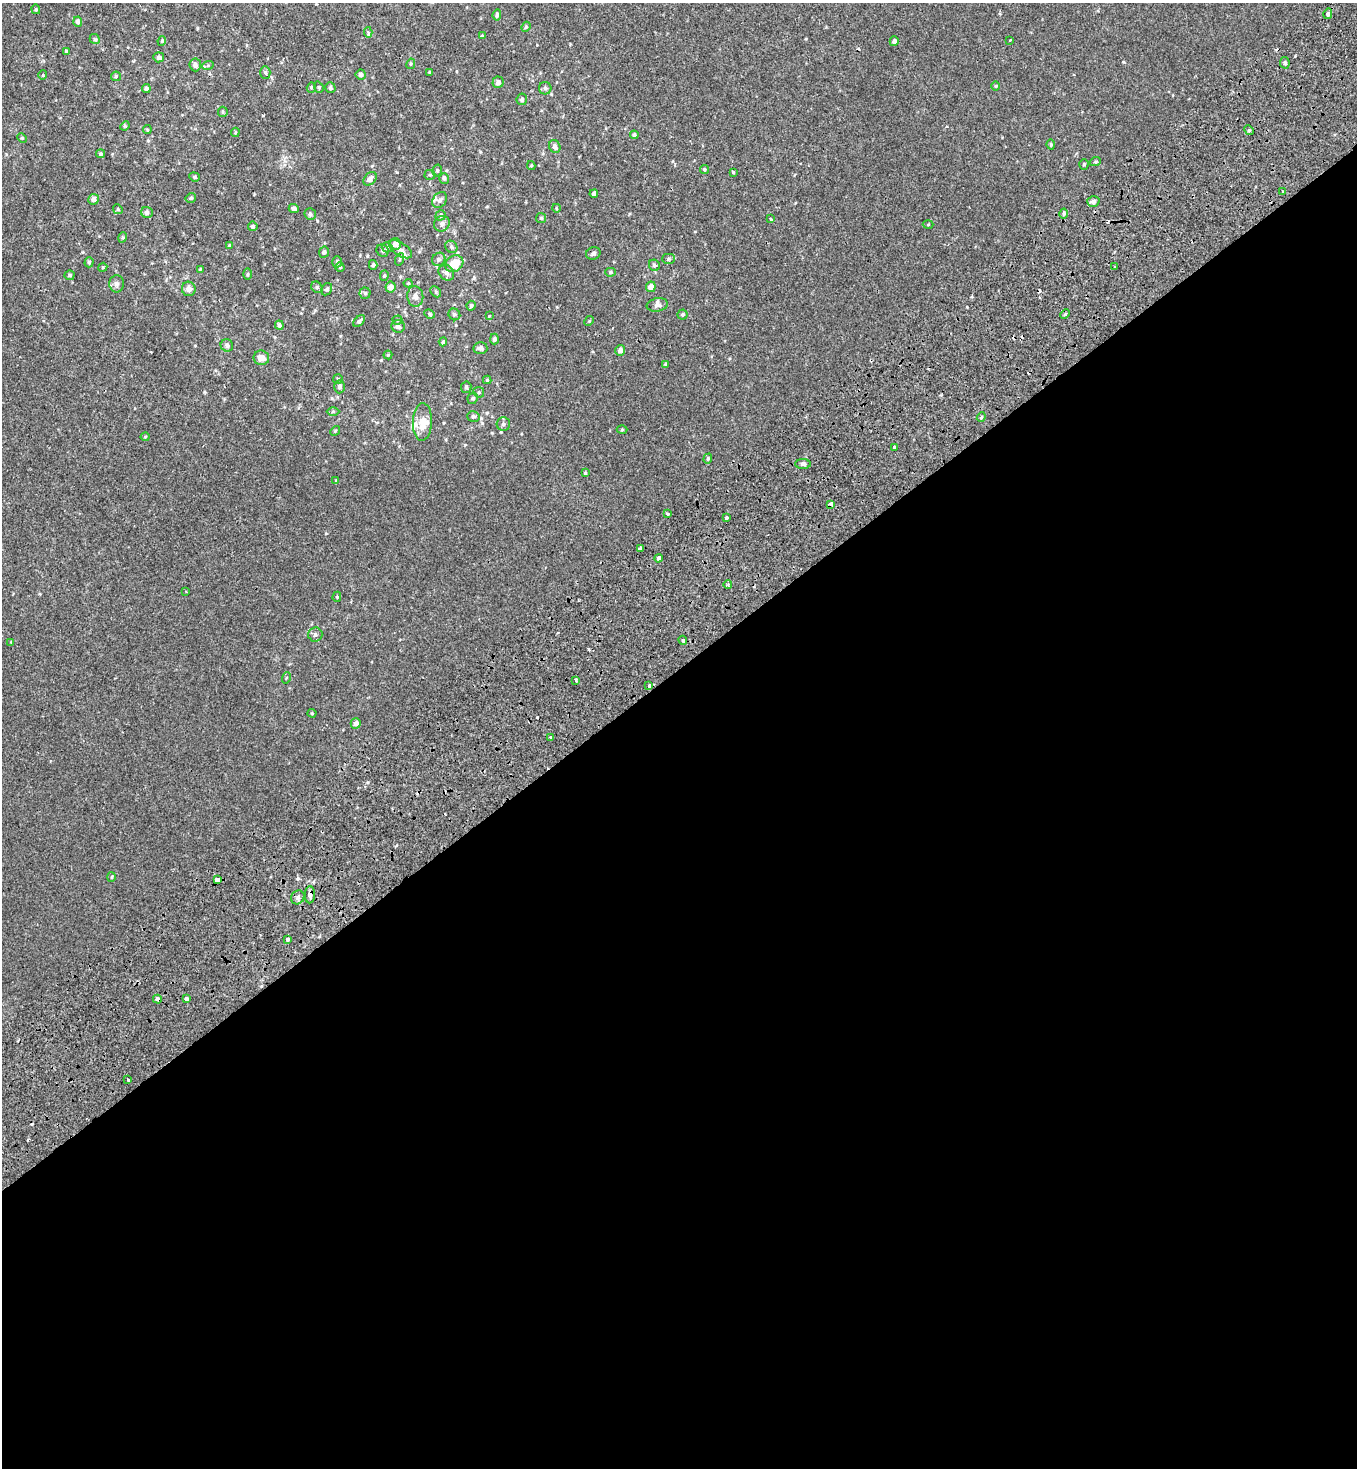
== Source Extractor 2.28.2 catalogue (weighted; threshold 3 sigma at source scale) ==
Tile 15 of 4 x 4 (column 3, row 4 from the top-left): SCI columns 3075-4429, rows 246-1711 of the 6216 x 6288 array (HDU 1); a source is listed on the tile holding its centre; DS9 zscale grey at full resolution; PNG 1359 x 1470 px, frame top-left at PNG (2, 3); each listed source drawn as its Kron ellipse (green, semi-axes under 4 px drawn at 4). Shown black and unused: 55% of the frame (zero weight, under 2 of 3 exposures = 11% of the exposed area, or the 3 px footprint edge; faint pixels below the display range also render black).
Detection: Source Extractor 2.28.2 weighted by HDU 2 'WHT'; one run over the whole footprint, this tile lists its part. Background 2.39e-04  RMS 0.0033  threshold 0.015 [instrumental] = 3 sigma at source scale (4.5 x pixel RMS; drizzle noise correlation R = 1.50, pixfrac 1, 0.0396/0.0396 arcsec/px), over >= 5 px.
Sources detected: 184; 10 cosmic-ray / hot-pixel residue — neither listed nor drawn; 6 inside a brighter listed object's ellipse — not listed separately; the other 168 listed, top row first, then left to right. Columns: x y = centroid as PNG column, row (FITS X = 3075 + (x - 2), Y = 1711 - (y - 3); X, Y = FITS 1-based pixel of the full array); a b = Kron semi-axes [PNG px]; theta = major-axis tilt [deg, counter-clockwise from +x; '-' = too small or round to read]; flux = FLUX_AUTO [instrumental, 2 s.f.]
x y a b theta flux
36 9 5 4 - 0.36
1328 14 5 4 - 0.87
497 15 5 4 - 0.77
78 22 5 4 - 0.99
526 27 5 4 - 0.45
368 32 5 4 - 0.6
482 36 4 3 - 0.26
95 39 5 4 - 0.5
1010 40 4 3 - 0.72
162 41 5 4 - 0.44
894 41 5 4 - 1.1
66 51 4 4 - 0.37
159 57 5 5 - 0.83
1285 63 6 4 -79 0.73
411 64 5 4 - 0.38
195 65 6 5 - 1.1
208 65 6 3 19 0.4
430 72 4 3 - 0.34
265 73 6 5 - 0.63
361 74 5 5 - 0.98
43 75 4 4 - 0.32
116 76 5 5 - 0.37
498 82 6 5 - 1.1
996 86 4 4 - 0.34
311 87 5 4 - 0.43
319 87 6 4 -70 0.43
146 88 4 4 - 0.67
330 88 5 5 - 0.66
545 88 6 6 - 0.82
522 99 6 5 - 0.69
223 112 5 5 - 0.45
125 126 5 4 - 0.39
147 130 4 4 - 0.31
1249 130 5 4 - 0.39
235 132 4 4 - 0.33
634 135 4 4 - 0.61
22 138 5 4 - 0.36
1051 145 5 4 - 0.45
555 146 7 5 -65 1.2
100 154 4 4 - 0.53
1095 162 6 3 19 0.35
1084 164 5 4 - 0.41
531 166 4 4 - 0.35
704 169 4 4 - 0.4
437 171 6 4 75 0.52
733 172 3 3 - 0.45
430 175 5 5 - 0.48
194 177 5 4 - 0.42
444 178 5 5 - 0.67
370 179 7 5 46 1.3
1283 192 4 3 - 0.35
594 194 4 3 - 0.82
191 198 5 4 - 0.56
93 199 5 5 - 1.2
440 200 9 6 50 1.1
1093 201 6 5 - 1.1
556 208 4 3 - 0.29
118 209 5 4 - 0.43
294 209 5 4 - 0.79
147 212 6 5 - 0.89
1064 213 5 4 - 0.53
310 214 6 5 - 0.7
441 215 5 4 - 0.58
541 218 5 5 - 0.47
771 219 3 3 - 1.2
442 224 8 7 - 1.3
928 224 5 3 - 0.27
253 226 5 5 - 0.57
123 237 5 3 - 0.35
395 244 6 5 - 2
229 245 4 3 - 0.24
387 247 5 5 - 0.46
451 247 6 5 - 0.69
400 249 13 6 -34 1.4
383 251 6 5 - 0.81
324 252 6 5 - 0.68
593 253 7 6 - 0.93
400 259 6 4 71 0.35
439 259 7 6 - 0.82
668 259 6 5 - 0.58
89 262 5 4 - 0.48
337 262 5 4 - 0.49
454 264 9 7 37 6.4
373 265 5 4 - 0.41
654 265 6 5 - 0.74
1115 266 3 2 - 0.38
103 267 5 3 - 0.32
340 267 4 4 - 0.42
200 269 3 3 - 0.29
611 272 5 4 - 0.42
446 273 8 7 - 1.2
247 274 5 3 - 0.35
70 275 5 5 - 0.59
384 275 5 4 - 0.4
408 283 4 4 - 0.31
117 284 8 7 - 1.2
317 287 6 5 - 0.59
391 287 5 5 - 1.7
651 287 5 5 - 2.8
189 289 7 7 - 1.5
327 289 6 5 - 0.62
436 292 6 4 -47 0.53
365 293 5 5 - 0.52
415 296 10 8 -83 1.8
657 305 11 6 9 1.2
471 306 5 4 - 0.57
429 314 5 4 - 0.47
454 314 6 5 - 0.6
1065 314 5 3 - 0.37
683 315 5 5 - 0.49
489 316 3 2 - 0.29
398 320 5 4 - 0.41
359 321 7 4 44 0.67
589 321 5 4 - 0.34
279 325 4 4 - 0.83
398 326 6 6 - 1.1
494 339 5 4 - 0.78
443 342 4 4 - 0.46
227 345 6 6 - 1
480 348 7 6 - 1.2
620 350 5 4 - 1.5
388 355 4 4 - 0.31
261 358 8 7 - 2.3
666 364 3 3 - 0.58
338 379 5 5 - 0.46
487 380 4 4 - 0.34
340 387 6 5 - 0.89
466 387 6 5 - 0.63
479 392 6 5 - 0.47
473 398 6 5 - 0.63
333 411 6 4 0 0.38
473 416 6 5 - 0.6
981 417 5 4 - 0.48
422 422 19 9 88 4.4
503 424 6 6 - 0.83
622 430 5 3 - 0.31
335 431 5 4 - 0.35
145 437 4 4 - 0.32
894 447 4 3 - 0.86
708 459 5 4 - 0.38
803 464 7 5 0 0.88
585 473 3 3 - 0.35
336 481 4 4 - 0.36
830 504 4 3 - 1.5
667 514 3 3 - 1.4
726 518 3 3 - 1.9
640 549 4 3 - 1.9
659 558 4 3 - 5.9
728 585 4 3 - 0.33
186 592 3 3 - 0.35
337 597 5 4 - 0.35
315 634 7 7 - 0.85
683 640 4 4 - 0.93
11 642 4 4 - 0.25
286 678 6 3 71 0.29
575 680 3 3 - 2.3
649 686 3 3 - 1.8
312 713 4 4 - 0.34
356 723 5 5 - 1.5
551 737 3 3 - 2.2
112 877 5 3 - 0.32
217 880 4 4 - 5.5
310 895 8 5 87 1.1
298 897 7 6 - 0.99
288 939 4 4 - 0.73
157 999 4 3 - 2.2
187 999 4 3 - 3.2
128 1080 3 3 - 2.1
Overlapping masked pixels (flux is a lower limit): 5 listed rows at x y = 830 504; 649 686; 217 880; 310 895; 157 999